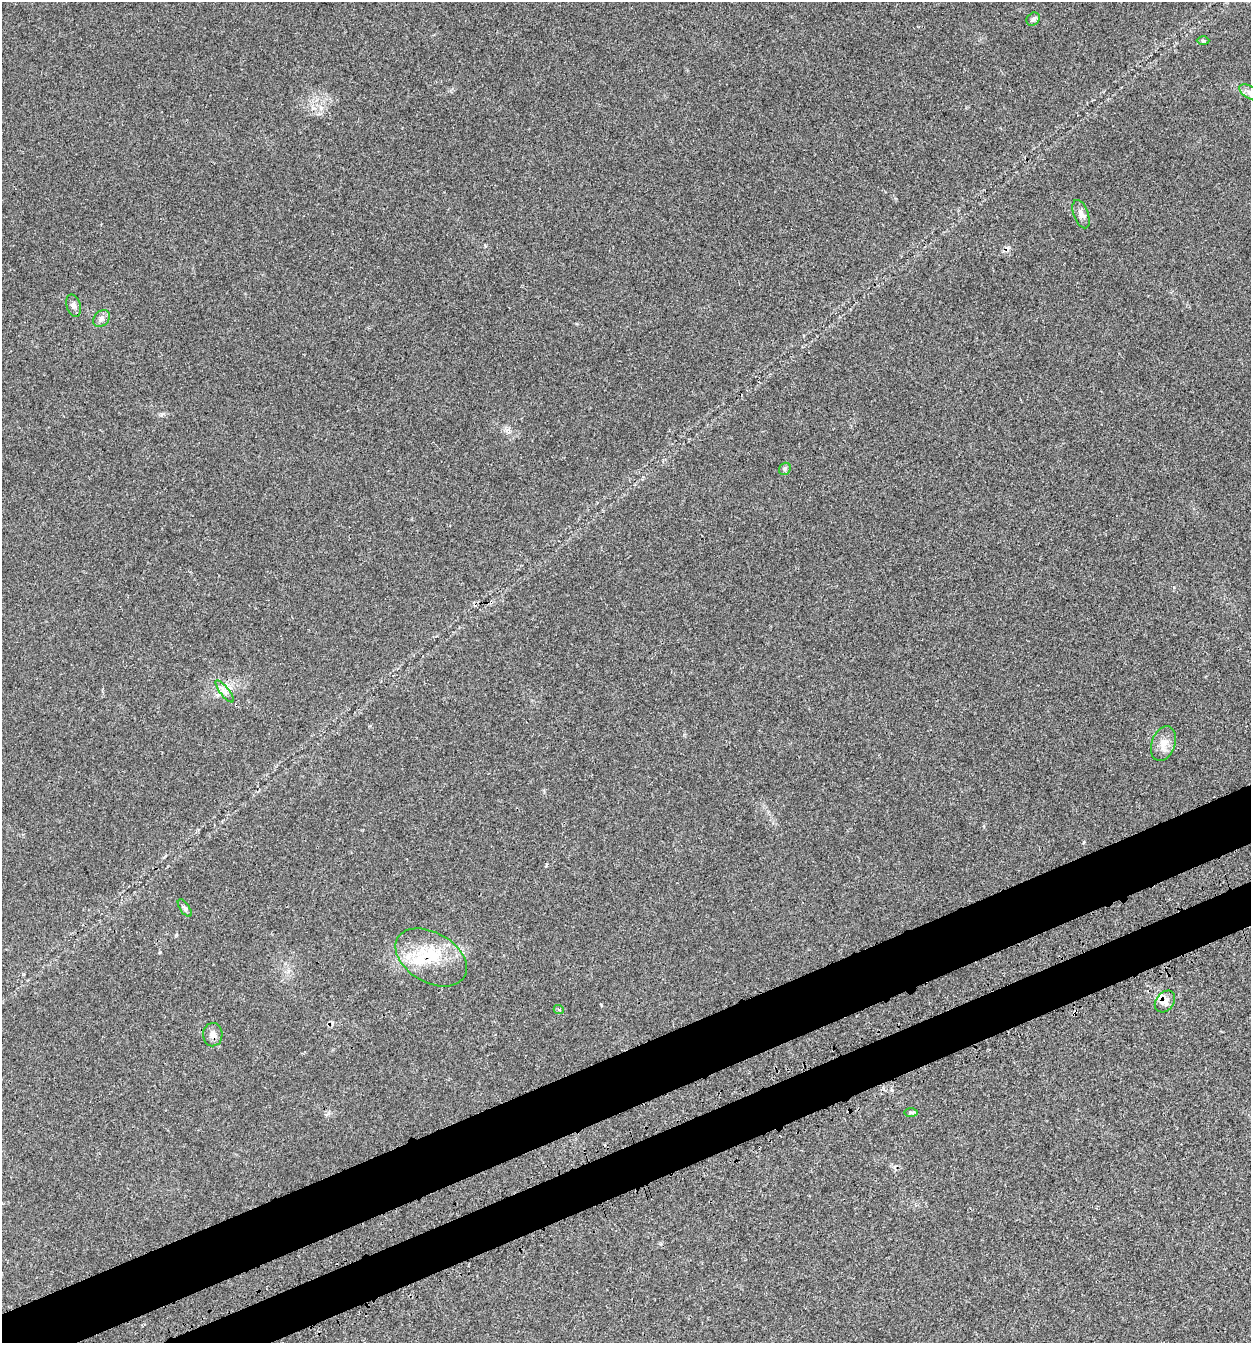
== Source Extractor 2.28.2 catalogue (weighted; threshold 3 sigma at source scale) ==
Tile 7 of 4 x 4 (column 3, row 2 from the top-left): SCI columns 2738-3986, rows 2798-4138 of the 5595 x 5585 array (HDU 1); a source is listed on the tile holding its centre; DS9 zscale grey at full resolution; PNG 1253 x 1345 px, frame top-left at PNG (2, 2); each listed source drawn as its Kron ellipse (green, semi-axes under 4 px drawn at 4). Shown black and unused: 7% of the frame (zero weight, under 3 of 4 exposures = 8% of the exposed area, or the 3 px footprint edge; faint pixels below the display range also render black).
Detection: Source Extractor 2.28.2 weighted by HDU 2 'WHT'; one run over the whole footprint, this tile lists its part. Background 0.0393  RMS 0.0038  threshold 0.017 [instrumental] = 3 sigma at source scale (4.5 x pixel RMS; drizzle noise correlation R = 1.50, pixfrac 1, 0.05/0.05 arcsec/px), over >= 5 px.
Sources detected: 18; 1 cosmic-ray / hot-pixel residue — neither listed nor drawn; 2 inside a brighter listed object's ellipse — not listed separately; the other 15 listed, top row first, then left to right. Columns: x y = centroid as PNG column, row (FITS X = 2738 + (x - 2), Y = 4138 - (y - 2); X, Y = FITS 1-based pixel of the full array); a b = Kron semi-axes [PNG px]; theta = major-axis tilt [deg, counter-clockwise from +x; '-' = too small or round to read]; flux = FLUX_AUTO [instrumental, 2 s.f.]
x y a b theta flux
1033 19 7 6 - 0.94
1203 41 6 4 -2 0.47
1250 92 12 6 -29 1.6
1081 214 15 7 -70 2
74 306 11 7 -74 1.5
101 318 9 7 46 1.3
785 469 6 5 - 0.73
225 691 13 4 -52 1.8
1163 744 18 11 70 3.9
185 908 10 4 -55 0.88
431 957 39 25 -30 18
1165 1001 12 9 51 2.6
559 1010 5 3 - 0.47
213 1035 12 9 87 2.3
911 1112 7 4 0 0.73
Overlapping masked pixels (flux is a lower limit): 2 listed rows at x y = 431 957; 1165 1001
Isophote crosses this tile's border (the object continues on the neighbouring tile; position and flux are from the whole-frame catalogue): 1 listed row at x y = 1250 92
Unlisted compact peaks at least as high as the median listed source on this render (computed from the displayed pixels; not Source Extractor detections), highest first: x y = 160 952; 161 415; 601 1005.